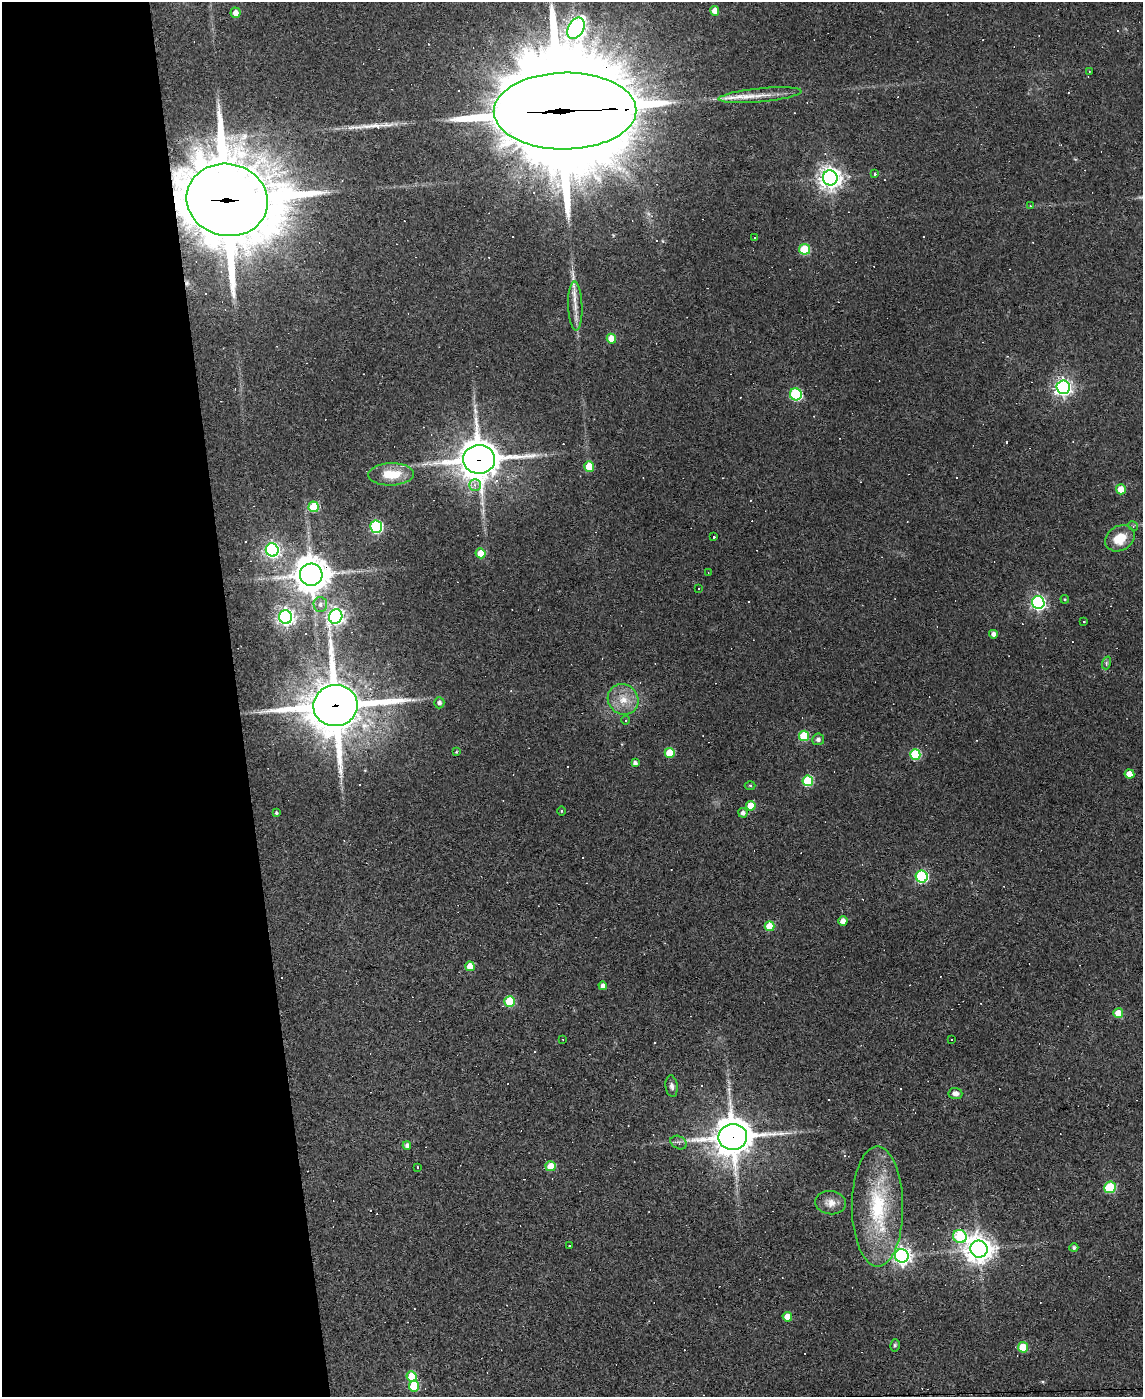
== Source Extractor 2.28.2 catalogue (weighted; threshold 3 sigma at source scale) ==
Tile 5 of 4 x 3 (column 1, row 2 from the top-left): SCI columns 1-1141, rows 1625-3019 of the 4564 x 4539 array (HDU 1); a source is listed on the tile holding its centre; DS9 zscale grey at full resolution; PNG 1145 x 1399 px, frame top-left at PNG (2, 2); each listed source drawn as its Kron ellipse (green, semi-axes under 4 px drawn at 4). Shown black and unused: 21% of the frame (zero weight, under 3 of 4 exposures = <1% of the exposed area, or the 3 px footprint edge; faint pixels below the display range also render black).
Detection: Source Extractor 2.28.2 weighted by HDU 2 'WHT'; one run over the whole footprint, this tile lists its part. Background 0.0831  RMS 0.0059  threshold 0.0265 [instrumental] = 3 sigma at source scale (4.5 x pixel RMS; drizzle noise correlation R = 1.50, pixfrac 1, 0.05/0.05 arcsec/px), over >= 5 px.
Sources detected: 125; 35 cosmic-ray / hot-pixel residue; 2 long thin detections or spike segments (spike, bleed or trail) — neither listed nor drawn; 3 inside a brighter listed object's ellipse — not listed separately; the other 85 listed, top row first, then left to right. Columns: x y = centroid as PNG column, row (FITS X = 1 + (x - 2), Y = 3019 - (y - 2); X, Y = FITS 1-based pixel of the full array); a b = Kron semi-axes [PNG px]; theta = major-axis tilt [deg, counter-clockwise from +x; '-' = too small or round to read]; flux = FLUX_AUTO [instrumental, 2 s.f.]
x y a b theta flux
715 11 5 4 - 5.4
236 13 5 5 - 4.5
576 28 11 7 61 270
1089 71 3 2 - 0.36
760 95 41 7 5 9.6
565 111 71 38 1 20000
875 174 3 3 - 3.9
830 178 7 7 - 480
227 200 41 36 -13 5600
1030 206 4 3 - 0.56
754 238 3 2 - 0.8
804 249 5 5 - 36
575 306 24 7 -88 6.4
611 339 5 4 - 8.3
1063 387 7 6 - 240
796 394 6 6 - 66
479 459 16 14 2 1600
589 466 5 5 - 13
391 474 23 11 2 16
475 485 6 5 - 2.1
1121 489 5 5 - 11
314 507 5 5 - 27
1133 526 5 4 - 0.81
376 527 6 6 - 80
713 537 3 3 - 14
1120 538 15 12 31 13
272 550 7 6 - 170
481 553 5 5 - 11
708 572 3 3 - 0.53
311 575 11 11 - 1200
699 589 3 2 - 0.54
1065 599 4 4 - 0.58
1038 603 6 6 - 150
320 604 7 7 - 2.6
336 616 7 6 - 220
286 617 7 6 - 230
1084 622 2 2 - 0.43
993 634 4 4 - 2.5
1106 663 6 4 72 1
623 699 16 14 -42 11
439 703 5 5 - 2.1
335 706 22 20 9 2700
626 720 4 3 - 0.58
804 736 5 5 - 27
818 739 6 6 - 2.2
456 752 4 3 - 0.63
670 753 5 5 - 19
915 754 5 5 - 43
635 763 4 4 - 2
1129 774 5 4 - 7.3
808 781 5 5 - 34
750 785 5 3 - 0.57
751 806 5 5 - 12
561 811 5 3 - 0.51
276 813 3 3 - 0.99
743 813 5 4 - 2.3
922 877 6 6 - 73
843 921 5 4 - 5.4
769 926 5 5 - 12
470 966 5 4 - 9.4
603 986 4 4 - 2.5
509 1002 5 5 - 31
1118 1013 5 5 - 11
563 1039 2 2 - 0.38
951 1039 2 2 - 0.48
672 1086 11 6 -83 2.3
955 1093 7 5 -5 2.9
733 1137 14 12 4 1500
679 1142 8 6 -25 1.8
407 1145 4 4 - 2.1
551 1166 5 5 - 9.8
417 1167 3 3 - 1.3
1110 1187 6 5 - 37
831 1203 15 11 -5 5.6
877 1207 60 25 -90 52
960 1237 7 6 - 60
569 1246 2 2 - 0.51
1074 1248 4 4 - 1.3
979 1249 9 8 - 700
902 1256 7 6 - 260
787 1317 5 4 - 8.3
895 1345 6 4 75 0.98
1023 1347 5 5 - 22
412 1376 5 5 - 21
414 1386 5 5 - 27
Overlapping masked pixels (flux is a lower limit): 6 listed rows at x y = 565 111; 227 200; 479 459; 311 575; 335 706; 733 1137
Isophote crosses this tile's border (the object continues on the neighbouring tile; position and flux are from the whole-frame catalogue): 1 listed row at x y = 565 111